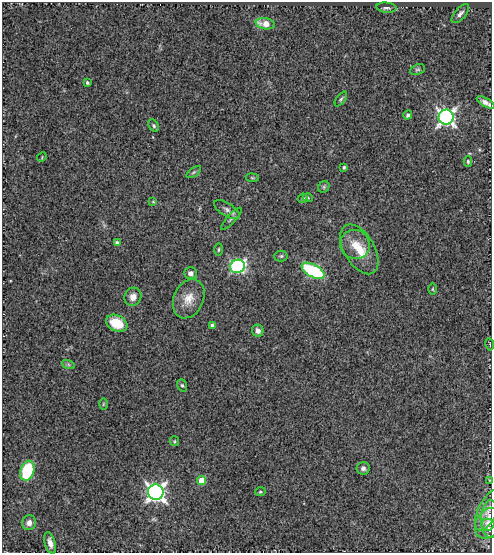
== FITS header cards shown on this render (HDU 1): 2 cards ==
NAXIS1  =                  490
NAXIS2  =                  551

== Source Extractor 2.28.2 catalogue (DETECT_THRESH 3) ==
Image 490 x 551 px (HDU 1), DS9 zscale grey, 1 PNG px = 1 image px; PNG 494 x 555 px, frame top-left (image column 1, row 551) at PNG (2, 2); each listed source drawn as its Kron ellipse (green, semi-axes under 4 px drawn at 4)
Background 0.452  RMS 0.055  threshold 0.165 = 3 sigma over >= 5 px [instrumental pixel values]
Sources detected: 52; all 52 listed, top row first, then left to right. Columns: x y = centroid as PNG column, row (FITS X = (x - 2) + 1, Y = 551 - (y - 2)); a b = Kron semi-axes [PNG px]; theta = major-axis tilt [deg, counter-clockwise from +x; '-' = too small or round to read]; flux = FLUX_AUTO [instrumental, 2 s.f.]
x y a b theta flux
386 8 10 5 -5 11
460 14 11 5 49 13
265 24 9 5 -10 53
417 69 8 5 20 6.5
87 82 3 3 - 5.9
341 99 8 4 53 7
486 103 10 4 -30 17
408 115 4 4 - 12
446 117 7 7 - 1400
154 126 7 5 -53 6.9
42 157 5 4 - 3.4
468 161 5 4 - 5.6
344 167 3 3 - 6.1
194 172 8 4 35 6.8
252 178 6 3 -8 4
324 187 6 5 - 6
303 198 5 4 - 7.5
308 198 5 3 - 3.7
153 202 3 3 - 3.1
227 210 14 6 -32 17
231 219 14 4 47 11
117 243 4 4 - 11
355 245 15 14 - 56
359 249 27 15 -59 97
219 250 6 3 88 4.6
281 256 6 5 - 7
237 266 7 6 - 500
313 271 12 6 -29 360
190 273 6 6 - 14
433 289 5 3 - 3.5
133 297 9 8 - 30
189 299 20 15 66 57
117 323 11 8 -23 110
212 326 4 4 - 16
258 331 6 5 - 17
490 344 6 3 -81 3.9
68 364 7 4 -20 6.1
182 385 6 4 -71 5.9
103 404 6 4 89 4.1
174 441 5 4 - 4.5
363 468 6 6 - 12
27 471 10 6 72 210
202 480 4 4 - 93
489 480 3 2 - 2.3
156 492 8 7 - 1700
260 492 5 4 - 4.9
488 510 22 9 64 41
489 516 15 8 81 22
29 523 7 7 - 19
488 523 16 12 57 33
489 528 10 7 -64 13
50 543 11 5 -74 23